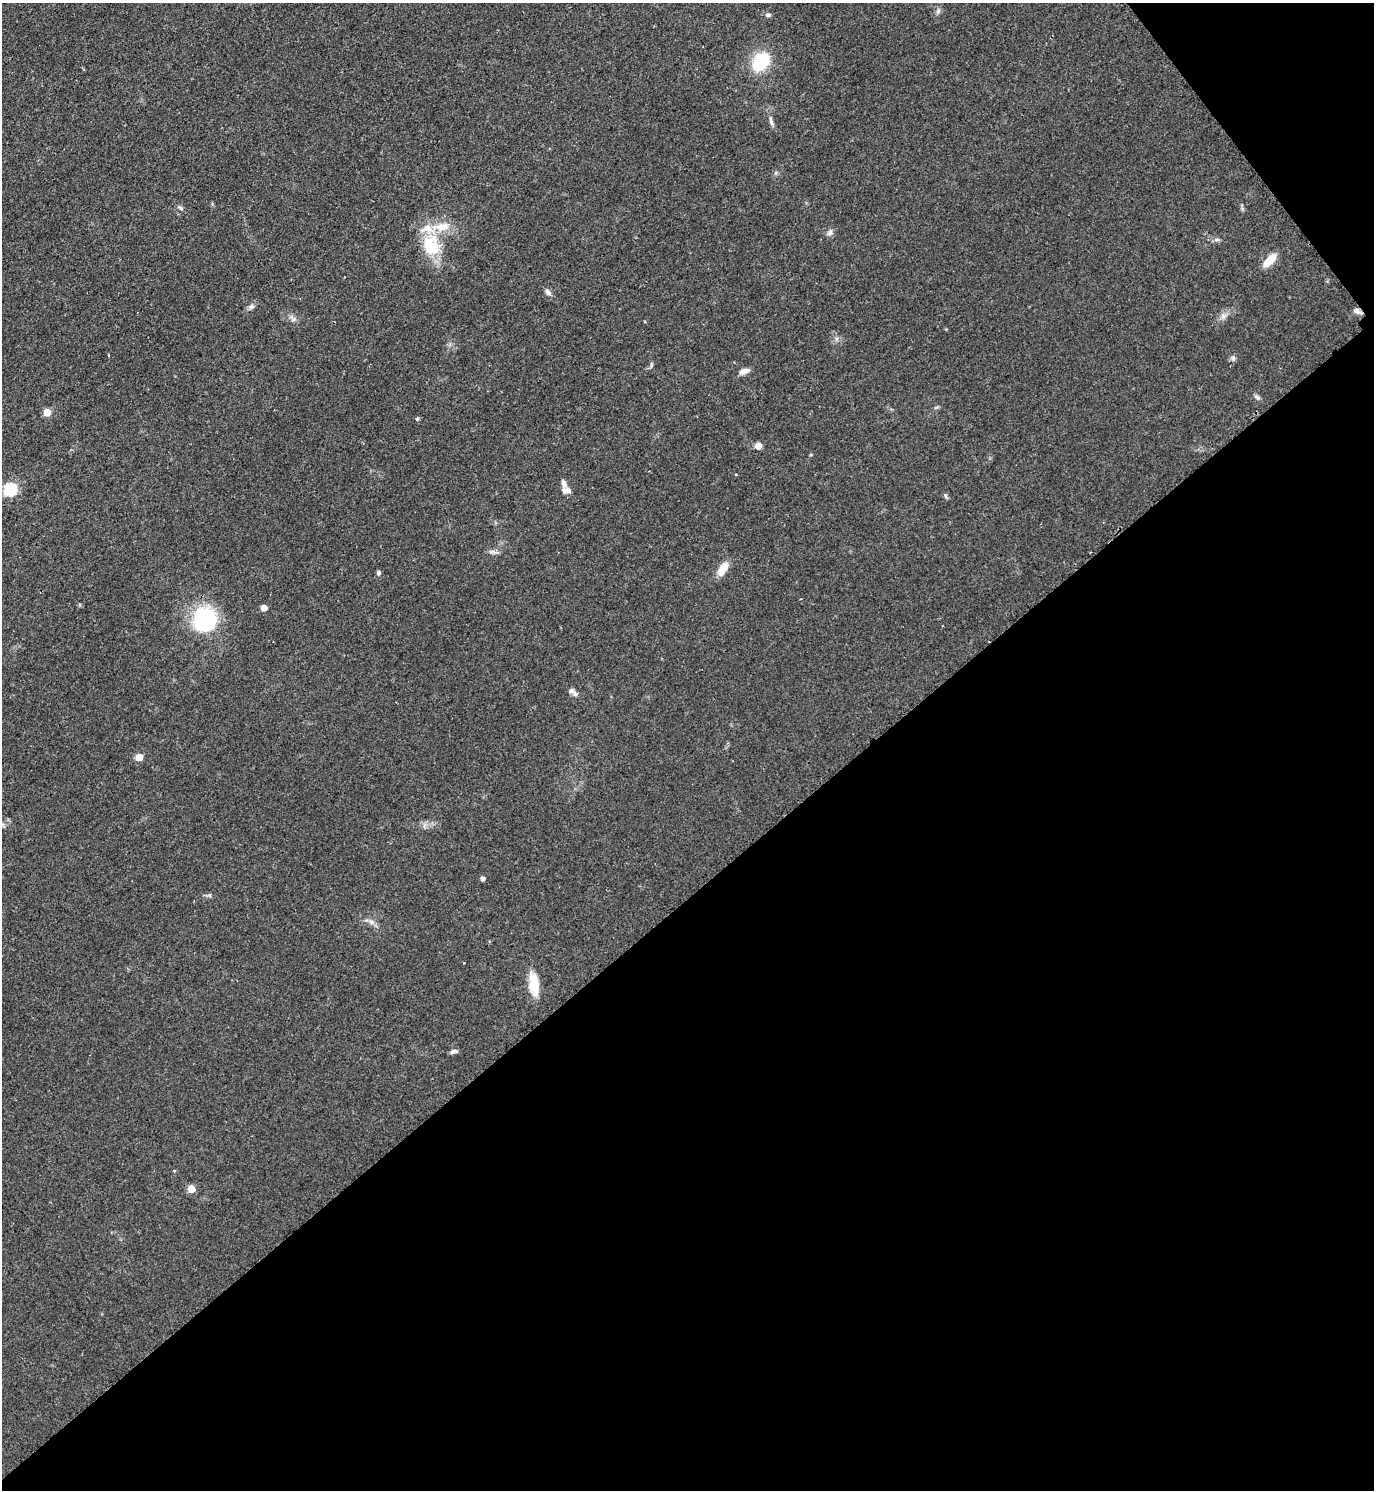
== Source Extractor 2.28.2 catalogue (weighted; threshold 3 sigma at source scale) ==
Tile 12 of 4 x 4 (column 4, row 3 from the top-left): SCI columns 4432-5803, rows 1495-2982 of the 5971 x 5974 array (HDU 1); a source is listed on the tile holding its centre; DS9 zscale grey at full resolution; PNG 1376 x 1492 px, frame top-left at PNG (2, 3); no overlay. Shown black and unused: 42% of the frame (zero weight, under 2 of 3 exposures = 1% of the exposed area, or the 3 px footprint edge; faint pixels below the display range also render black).
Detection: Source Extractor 2.28.2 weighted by HDU 2 'WHT'; one run over the whole footprint, this tile lists its part. Background 0.0798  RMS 0.0076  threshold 0.034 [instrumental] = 3 sigma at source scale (4.5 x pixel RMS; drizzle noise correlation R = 1.50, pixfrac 1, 0.05/0.05 arcsec/px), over >= 5 px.
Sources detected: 41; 1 inside a brighter object's white glare — not listed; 4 inside a brighter listed object's ellipse — not listed separately; the other 36 listed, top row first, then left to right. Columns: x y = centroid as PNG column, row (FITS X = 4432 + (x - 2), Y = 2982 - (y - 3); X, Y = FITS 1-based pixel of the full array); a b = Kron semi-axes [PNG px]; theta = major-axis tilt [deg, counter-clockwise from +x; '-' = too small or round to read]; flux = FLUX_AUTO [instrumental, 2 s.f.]
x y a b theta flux
938 11 8 5 46 1.7
768 15 7 5 -1 1.5
760 62 16 11 57 41
771 121 13 5 -75 2.6
180 208 9 5 -38 1.7
830 233 9 6 51 2.4
1217 240 8 4 8 1.6
431 245 30 24 -69 31
1270 260 17 7 46 13
548 292 9 6 -48 2.8
251 307 9 5 8 1.9
1357 311 10 6 -31 2.7
1223 316 7 4 72 2.3
293 319 14 4 -50 2.5
1233 358 8 5 -65 1.7
744 371 13 6 22 4.1
1257 397 9 4 -36 1.7
47 412 5 5 - 16
417 419 4 4 - 1.6
758 446 7 6 - 4.6
736 475 3 3 - 0.85
564 483 15 7 -70 4.2
10 490 6 6 - 89
946 496 6 4 -70 1.2
723 569 18 8 57 9.8
378 573 6 5 - 1.5
264 608 5 4 - 7.5
204 620 24 19 63 68
571 691 10 7 -2 2.8
139 757 5 5 - 13
482 879 4 4 - 2.3
209 895 6 4 -71 1
372 922 8 6 -35 2.7
534 984 29 11 -82 16
453 1051 10 5 15 2.2
191 1189 5 5 - 15